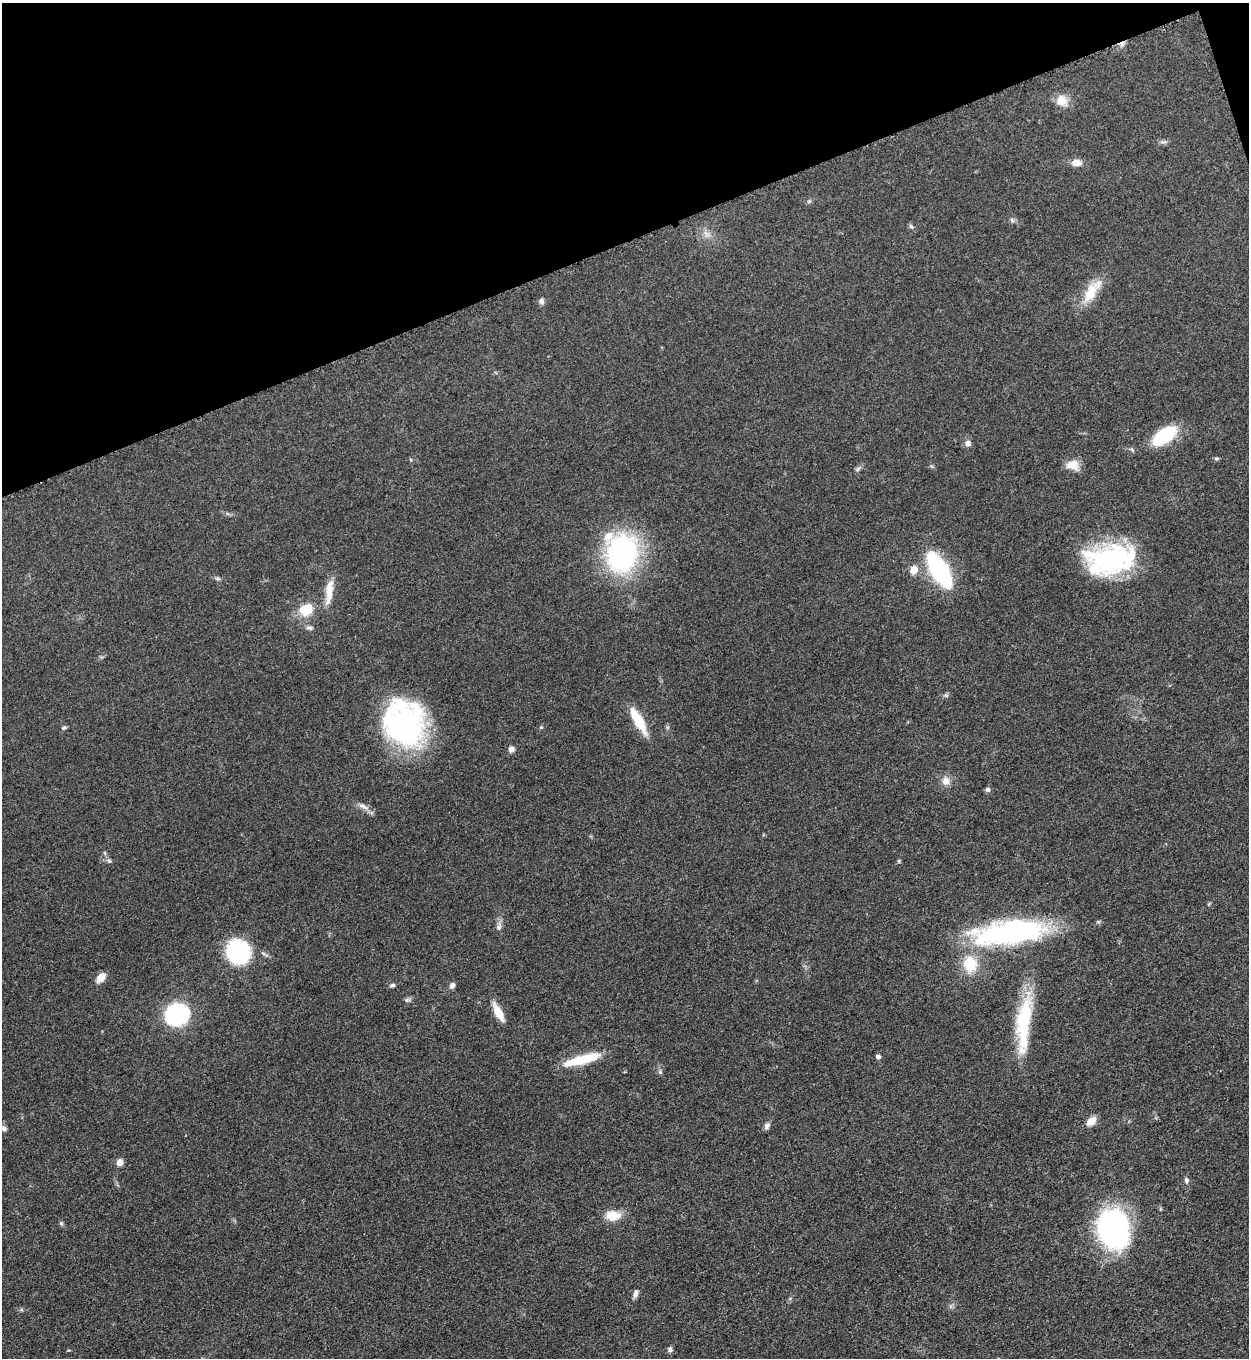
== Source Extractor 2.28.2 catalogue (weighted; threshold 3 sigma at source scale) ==
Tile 3 of 4 x 4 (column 3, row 1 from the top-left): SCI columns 2779-4025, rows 4078-5433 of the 5428 x 5440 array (HDU 1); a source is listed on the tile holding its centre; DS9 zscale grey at full resolution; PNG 1251 x 1360 px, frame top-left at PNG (2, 3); no overlay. Shown black and unused: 18% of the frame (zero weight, under 3 of 5 exposures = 1% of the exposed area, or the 3 px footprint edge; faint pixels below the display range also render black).
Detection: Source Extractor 2.28.2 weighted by HDU 2 'WHT'; one run over the whole footprint, this tile lists its part. Background 0.0613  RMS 0.0059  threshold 0.0265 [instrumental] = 3 sigma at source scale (4.5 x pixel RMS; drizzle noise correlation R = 1.50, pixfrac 1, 0.05/0.05 arcsec/px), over >= 5 px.
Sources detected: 64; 1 inside a brighter object's white glare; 1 cosmic-ray / hot-pixel residue — not listed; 4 inside a brighter listed object's ellipse — not listed separately; the other 58 listed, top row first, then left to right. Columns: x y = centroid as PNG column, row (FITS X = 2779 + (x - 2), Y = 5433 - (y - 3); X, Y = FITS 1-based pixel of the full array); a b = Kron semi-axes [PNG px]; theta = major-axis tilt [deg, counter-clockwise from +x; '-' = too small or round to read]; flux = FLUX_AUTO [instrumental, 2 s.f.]
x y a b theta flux
1062 101 15 12 -40 7.7
1162 142 9 3 -5 1.3
1076 163 13 8 -1 4.7
809 201 5 5 - 0.82
1012 220 7 4 -46 1.1
911 226 6 5 - 1.2
706 234 13 4 -50 2.6
1091 291 36 14 57 15
541 301 8 6 -76 1.9
1164 436 25 13 35 33
968 443 8 7 - 2.5
1216 459 6 5 - 0.92
1073 465 16 12 3 6.8
858 468 9 4 48 1.3
622 553 34 27 81 120
1109 559 42 36 1 73
913 570 9 7 70 6.5
939 570 23 9 -58 140
217 578 7 4 -18 1.1
329 593 30 10 84 9.3
306 609 11 9 22 17
309 628 8 6 -10 1.5
946 695 6 5 - 1.1
638 720 30 9 -60 18
403 724 49 42 -78 120
541 727 4 4 - 0.62
64 728 7 5 27 1
511 749 7 6 - 2.4
946 781 12 11 - 4.4
988 789 7 6 - 1.3
363 806 18 6 -26 3.6
105 853 6 4 -72 0.8
109 861 6 5 - 1.1
899 861 5 4 - 0.72
499 927 10 7 71 2.2
1009 933 81 24 7 110
238 952 17 16 - 71
970 964 14 12 -76 19
101 977 10 7 49 6.1
392 985 8 5 17 1.2
452 985 7 6 - 2.3
407 1000 8 6 11 1.3
498 1012 25 8 -61 8.1
176 1014 23 20 26 58
1024 1024 69 15 86 43
878 1057 6 5 - 1.5
582 1059 39 10 15 20
660 1072 5 5 - 0.96
1091 1121 12 8 45 5.7
767 1126 8 6 69 2.3
4 1129 6 6 - 1.9
119 1162 7 7 - 3.6
1186 1180 8 5 -66 1.5
613 1216 20 12 0 8.7
61 1223 6 5 - 0.94
1113 1228 27 20 -75 180
635 1294 10 6 74 2.3
670 1349 6 6 - 1.6